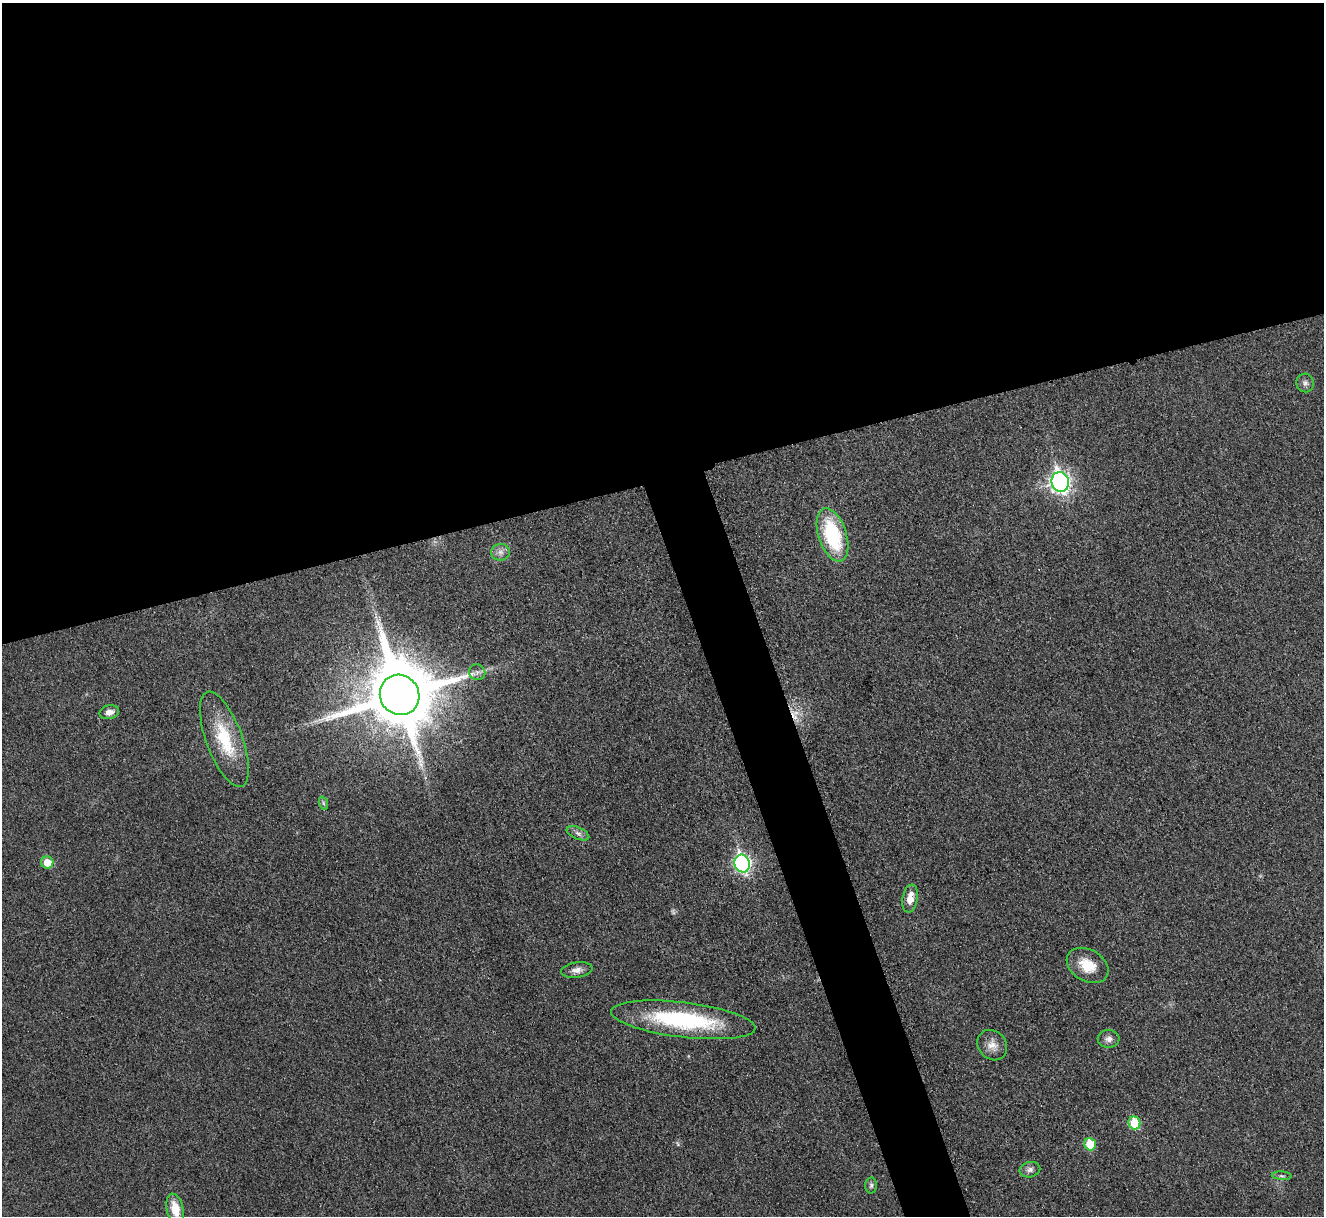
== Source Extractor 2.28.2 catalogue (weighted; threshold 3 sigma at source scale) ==
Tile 2 of 4 x 4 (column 2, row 1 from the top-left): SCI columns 1327-2648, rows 3796-5009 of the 5308 x 5290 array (HDU 1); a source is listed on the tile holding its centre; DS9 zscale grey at full resolution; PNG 1326 x 1218 px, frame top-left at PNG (2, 3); each listed source drawn as its Kron ellipse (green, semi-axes under 4 px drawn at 4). Shown black and unused: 42% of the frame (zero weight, under 3 of 4 exposures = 1% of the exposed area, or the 3 px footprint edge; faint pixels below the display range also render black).
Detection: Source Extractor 2.28.2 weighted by HDU 2 'WHT'; one run over the whole footprint, this tile lists its part. Background 0.0693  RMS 0.0068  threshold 0.0307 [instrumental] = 3 sigma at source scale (4.5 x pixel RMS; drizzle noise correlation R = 1.50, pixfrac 1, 0.05/0.05 arcsec/px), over >= 5 px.
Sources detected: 26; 1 too faint to see at this stretch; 1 cosmic-ray / hot-pixel residue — neither listed nor drawn; the other 24 listed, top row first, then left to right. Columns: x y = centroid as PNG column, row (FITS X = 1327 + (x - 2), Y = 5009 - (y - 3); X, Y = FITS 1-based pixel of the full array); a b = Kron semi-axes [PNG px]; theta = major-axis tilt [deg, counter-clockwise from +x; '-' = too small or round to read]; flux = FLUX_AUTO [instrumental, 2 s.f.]
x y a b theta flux
1305 383 9 8 - 2.7
1060 482 10 8 -73 290
832 535 27 14 -72 56
500 552 9 8 - 3.6
477 672 8 7 - 2.6
400 695 20 19 - 7500
109 712 10 7 14 4.2
224 739 50 18 -70 37
323 803 7 4 -71 1.1
578 833 12 6 -23 2.8
47 862 6 6 - 11
742 863 9 7 -70 190
910 898 14 7 80 8.3
1088 965 22 15 -30 15
577 970 16 7 7 4.1
683 1020 73 17 -7 81
1109 1039 11 9 -3 3.7
992 1045 16 13 -47 7.1
1134 1123 6 6 - 23
1090 1144 6 6 - 17
1030 1170 10 7 12 2.9
1282 1176 10 3 -4 1.4
871 1185 8 6 88 1.7
175 1209 15 8 -77 15
Isophote crosses this tile's border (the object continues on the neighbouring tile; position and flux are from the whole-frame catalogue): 1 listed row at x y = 175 1209